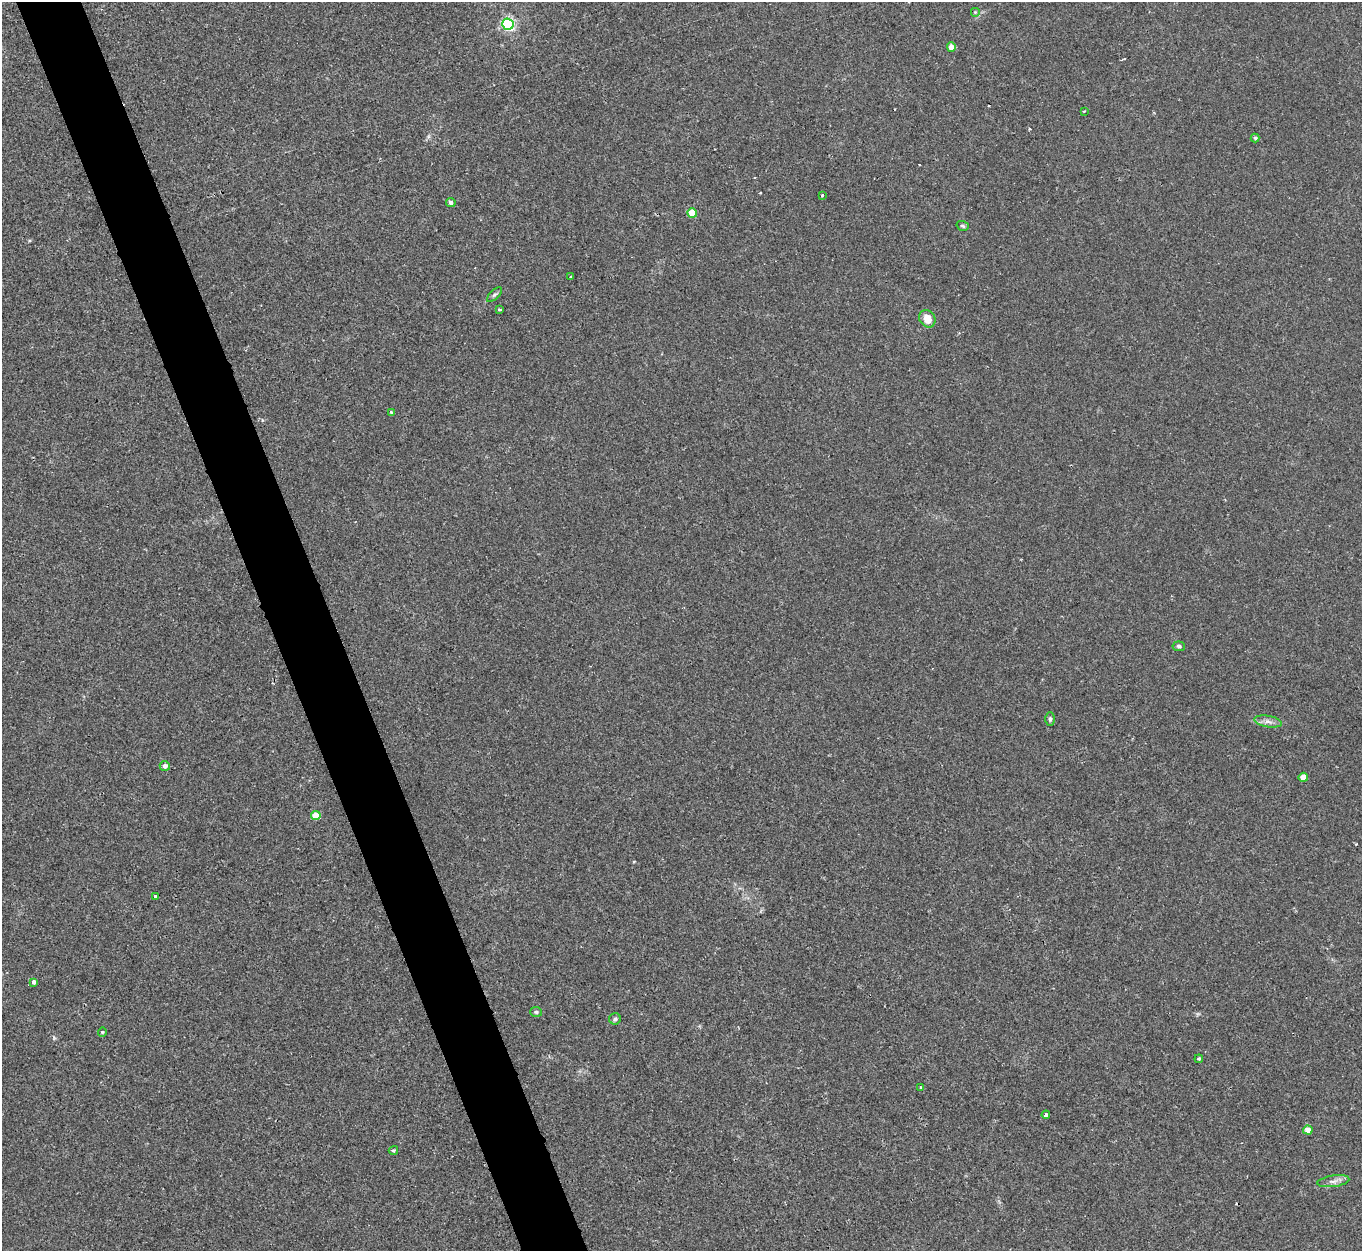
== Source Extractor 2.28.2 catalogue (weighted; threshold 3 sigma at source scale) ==
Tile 11 of 4 x 4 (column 3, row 3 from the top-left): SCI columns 2732-4091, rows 1434-2682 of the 5466 x 5490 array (HDU 1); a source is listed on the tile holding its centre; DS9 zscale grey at full resolution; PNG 1364 x 1253 px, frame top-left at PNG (2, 2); each listed source drawn as its Kron ellipse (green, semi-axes under 4 px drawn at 4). Shown black and unused: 5% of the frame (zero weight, under 2 of 3 exposures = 2% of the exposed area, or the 3 px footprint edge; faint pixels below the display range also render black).
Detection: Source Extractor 2.28.2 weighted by HDU 2 'WHT'; one run over the whole footprint, this tile lists its part. Background 0.0246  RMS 0.0064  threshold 0.0289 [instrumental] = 3 sigma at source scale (4.5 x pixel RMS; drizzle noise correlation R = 1.50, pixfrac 1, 0.05/0.05 arcsec/px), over >= 5 px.
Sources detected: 36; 5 cosmic-ray / hot-pixel residue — neither listed nor drawn; the other 31 listed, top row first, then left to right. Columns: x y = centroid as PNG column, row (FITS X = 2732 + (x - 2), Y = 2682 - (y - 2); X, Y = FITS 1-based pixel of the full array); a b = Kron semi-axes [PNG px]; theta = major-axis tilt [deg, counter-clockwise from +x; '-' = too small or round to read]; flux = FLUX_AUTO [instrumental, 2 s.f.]
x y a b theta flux
975 12 5 5 - 0.84
508 24 6 5 - 130
951 47 4 4 - 6.2
1084 111 3 2 - 0.93
1255 138 4 4 - 0.95
822 195 4 3 - 4
451 202 5 4 - 2
692 213 5 4 - 15
963 226 6 4 -17 1.1
570 277 2 2 - 0.53
494 295 9 4 44 1.3
499 310 4 3 - 1.3
927 319 9 7 -57 8
391 412 4 4 - 0.71
1179 646 6 5 - 1.3
1050 719 7 5 -90 1.2
1268 721 14 5 -10 3.2
165 766 5 5 - 2.9
1303 777 5 4 - 8.7
316 816 5 4 - 11
156 896 3 3 - 2.3
34 982 4 4 - 1.9
536 1012 6 5 - 1.1
615 1019 6 5 - 1.3
102 1032 4 4 - 0.74
1199 1059 4 3 - 0.78
921 1087 4 2 - 0.53
1046 1115 4 3 - 4.6
1308 1130 5 4 - 6.4
393 1150 5 3 - 0.85
1333 1181 16 5 8 3.3